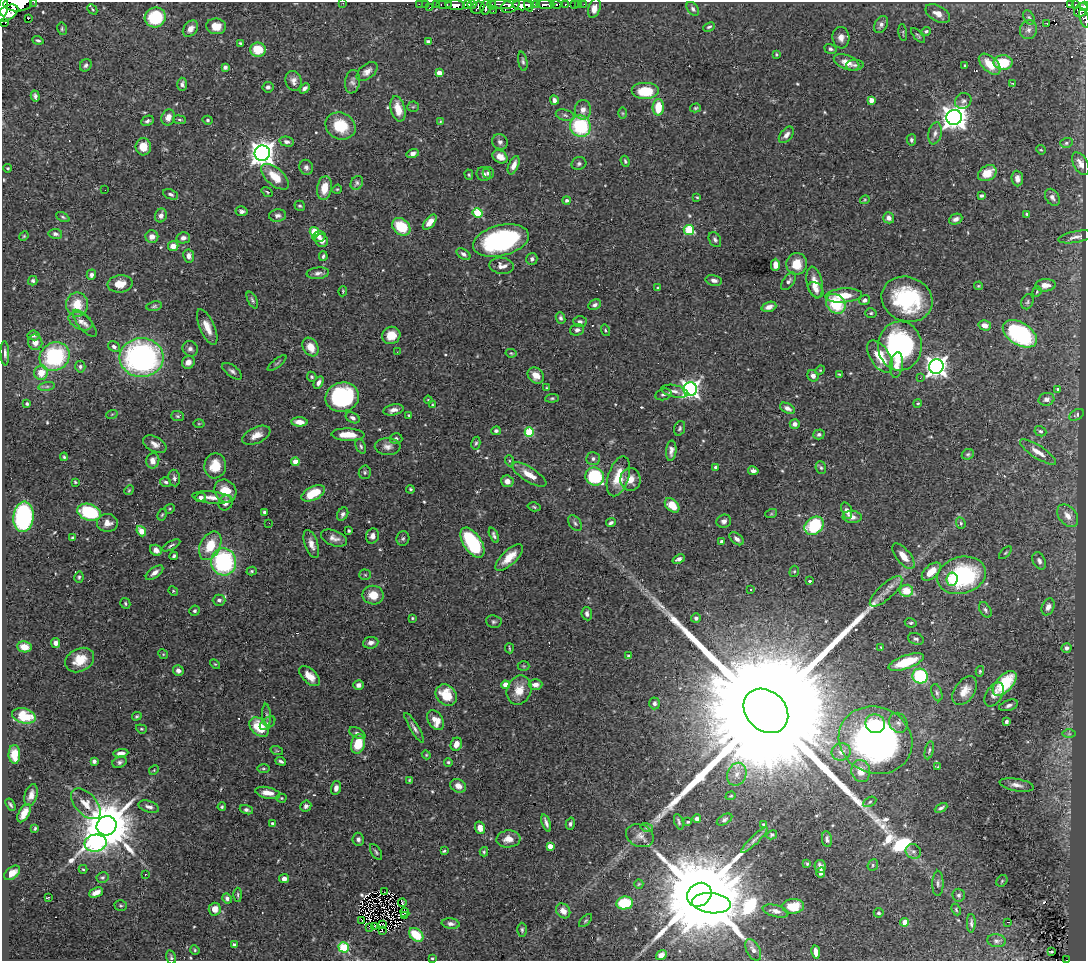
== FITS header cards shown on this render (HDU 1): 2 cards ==
NAXIS1  =                 1084
NAXIS2  =                  959

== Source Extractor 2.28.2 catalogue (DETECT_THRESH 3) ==
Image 1084 x 959 px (HDU 1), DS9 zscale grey, 1 PNG px = 1 image px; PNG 1088 x 963 px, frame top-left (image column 1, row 959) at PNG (2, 2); each listed source drawn as its Kron ellipse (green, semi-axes under 4 px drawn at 4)
Background 0.767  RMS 0.021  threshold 0.0621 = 3 sigma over >= 5 px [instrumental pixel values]
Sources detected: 572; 1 with non-positive FLUX_AUTO (blend fragments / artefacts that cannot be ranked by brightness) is neither listed nor drawn; of the other 571, the 500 brightest by FLUX_AUTO listed and drawn (71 fainter detections omitted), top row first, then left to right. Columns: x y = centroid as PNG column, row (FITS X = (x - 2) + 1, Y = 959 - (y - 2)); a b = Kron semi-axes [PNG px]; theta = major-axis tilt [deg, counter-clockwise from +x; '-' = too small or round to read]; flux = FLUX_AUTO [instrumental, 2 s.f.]
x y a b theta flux
34 2 2 2 - 9.9
343 3 2 2 - 46
18 4 14 7 2 1100
419 4 2 2 - 2
425 4 2 2 - 5.7
436 4 3 2 - 5.9
444 4 8 3 0 22
502 4 12 4 -6 87
536 4 4 3 - 130
575 4 3 3 - 19
579 4 2 2 - 2.7
584 4 2 2 - 1.9
455 5 10 5 -3 360
467 5 4 4 - 210
472 5 4 3 - 75
492 5 5 3 - 71
522 5 9 5 -1 630
529 5 6 3 -69 220
545 5 9 4 -3 320
556 5 5 4 - 94
565 5 3 3 - 34
1070 5 4 3 - 21
1075 5 4 3 - 38
510 6 10 6 24 350
1084 6 5 4 - 54
3 7 9 4 90 770
486 7 7 5 82 93
429 8 3 2 - 19
478 8 7 5 31 51
594 8 10 6 72 10
92 9 6 3 -46 1.4
693 9 8 5 -52 3.6
1081 10 8 6 50 94
493 11 2 2 - 4.7
7 13 12 7 31 1900
938 14 13 7 -30 12
155 17 10 10 - 72
1029 17 7 5 -61 2.7
1084 18 10 4 -74 8.5
28 19 3 2 - 1.6
5 23 3 2 - 12000
1047 23 3 2 - 4.4
881 24 9 6 61 5.5
216 26 10 8 -8 21
709 27 6 3 27 2.4
62 29 6 4 -78 2.3
190 29 9 6 50 8.6
1028 30 9 8 - 6.7
926 31 5 4 - 2.8
903 33 8 2 -81 1.5
918 36 9 4 -48 2.5
841 38 11 8 -86 9.5
38 40 5 4 - 2.7
428 42 4 3 - 5.2
240 43 4 3 - 1.8
830 49 6 4 -17 3.2
258 50 8 7 - 34
776 54 4 3 - 1.6
523 61 10 4 -79 3.1
846 62 13 7 -20 16
1003 63 9 7 -1 49
990 64 13 7 -43 26
86 65 6 5 - 3.7
855 65 9 5 3 3.8
965 66 3 2 - 1.5
225 67 4 4 - 3.6
367 71 12 7 40 9
439 73 4 4 - 18
294 81 10 8 -71 7.6
352 82 12 7 80 5.3
1013 83 3 2 - 1.7
182 84 7 5 -89 5
268 87 5 5 - 4.3
305 88 6 4 48 4.7
645 91 14 8 0 42
35 96 6 4 -75 3.9
554 100 5 4 - 5.5
871 100 4 4 - 19
963 101 8 7 - 4.4
413 107 6 5 - 2
658 107 8 5 87 35
695 108 5 4 - 1.9
398 109 13 7 -76 22
583 110 10 8 -89 8.2
622 113 6 4 -89 1.7
565 115 9 5 -15 4.2
168 117 8 6 71 10
954 117 8 7 - 1400
180 120 6 4 -7 2.2
208 120 5 4 - 2
147 121 6 5 - 3.8
440 122 3 3 - 1.4
340 126 15 13 -24 49
580 126 11 10 - 110
935 133 11 6 78 5.8
786 135 9 6 51 6.9
911 140 5 4 - 3.2
287 142 7 5 -12 4.5
500 142 8 7 - 4.9
1066 143 6 5 - 2.6
143 147 8 7 - 22
1041 150 5 4 - 1.5
262 153 8 7 - 1300
413 153 6 4 16 5.5
500 157 8 6 -30 13
625 161 5 3 - 2.2
579 164 7 6 - 3.5
1081 164 12 7 -60 11
514 165 10 5 67 9.6
306 167 8 6 -69 4.4
8 168 4 3 - 1.7
488 173 6 5 - 4.3
987 173 10 7 31 23
484 174 7 6 - 5
469 175 5 4 - 2
275 177 17 8 -42 30
1017 178 8 6 -87 7.8
357 183 7 6 - 3.4
324 188 12 7 81 25
337 189 5 4 - 1.5
105 190 2 2 - 15
267 192 6 3 -36 1.6
171 194 8 5 -23 3.5
981 196 4 3 - 3.2
697 197 3 3 - 1.5
1052 197 9 6 -56 5.9
567 200 4 4 - 3.6
865 200 5 3 - 1.4
300 206 5 4 - 2.2
242 211 6 5 - 4.1
478 213 5 4 - 85
1027 214 4 3 - 2.5
161 215 7 5 69 6.7
278 216 8 6 5 5.9
63 217 7 4 -26 2.3
889 218 5 5 - 6.4
956 219 7 5 23 6
430 222 9 5 48 15
401 227 10 7 -41 49
689 230 5 5 - 67
314 232 5 4 - 48
55 234 7 5 -10 4
24 236 5 4 - 1.6
319 236 6 5 - 5.9
152 237 6 6 - 10
1076 237 18 5 10 7
183 238 7 5 14 5.9
322 240 7 6 - 9.8
501 240 28 15 14 240
715 240 8 5 -61 3.7
173 246 5 5 - 13
463 254 7 5 -34 4.4
189 256 6 5 - 7.1
323 256 5 3 - 2.5
532 259 6 5 - 4.1
797 264 11 10 - 25
775 265 6 4 -90 13
502 266 12 8 -7 10
318 273 11 5 6 5.8
91 275 5 4 - 4.4
714 280 8 5 -13 5.8
33 281 5 4 - 3.2
789 281 10 5 52 4.8
815 282 16 7 -78 16
120 284 12 8 7 19
1045 285 10 6 4 10
978 286 4 3 - 1.7
658 288 3 3 - 2.2
816 290 9 6 -48 5.5
343 291 5 4 - 1.5
1037 292 5 4 - 1.6
844 295 18 7 5 29
907 299 26 22 -23 140
252 300 9 4 -63 3
864 300 5 4 - 4.6
1027 302 8 6 66 2.9
77 304 12 11 - 29
836 304 11 9 -49 65
595 305 7 5 28 4.5
154 306 8 5 9 2.8
769 307 7 5 19 8.3
871 313 5 4 - 2.1
561 318 6 4 -66 3.3
80 321 13 8 -27 8.6
580 322 7 5 -5 4.9
85 323 17 6 -50 8.2
985 325 6 5 - 10
207 327 19 7 -66 18
577 330 7 5 18 5.5
605 330 6 4 -73 1.9
1020 334 19 11 -31 190
33 335 6 5 - 3.2
391 335 9 8 - 21
35 342 8 7 - 10
900 346 24 22 89 250
114 347 6 5 - 4.5
311 347 10 7 -58 18
190 349 8 7 - 5.3
397 352 3 2 - 1.8
5 353 12 4 -88 4.6
511 353 5 4 - 1.6
55 357 15 14 - 140
880 357 18 9 -57 36
142 358 22 19 0 400
188 362 6 6 - 11
277 363 11 4 38 2.3
896 365 13 6 82 13
80 367 6 5 - 3
936 367 7 7 - 920
820 370 5 4 - 1.7
232 371 11 5 -38 4.9
41 373 7 6 - 23
839 374 4 3 - 1.7
536 375 9 7 -42 13
813 376 6 5 - 9.3
312 377 5 4 - 2.5
920 378 3 3 - 2
319 383 7 4 61 5.9
47 387 8 4 9 3.7
546 388 3 3 - 1.5
690 389 7 6 - 570
1058 389 4 3 - 3.7
675 391 14 6 -12 7
663 394 8 5 14 4.3
342 397 17 14 13 170
552 398 7 4 5 2.1
1046 399 8 6 15 4.9
428 400 4 3 - 1.5
918 403 4 4 - 1.8
27 404 3 3 - 2.2
432 405 3 2 - 1.5
787 408 8 5 -27 5.7
393 410 10 5 11 7.8
112 414 6 3 19 1.4
409 415 4 3 - 2
1077 415 8 5 29 2.8
178 416 6 5 - 2.4
353 418 7 5 -27 4.9
299 422 8 4 -4 13
199 424 5 3 - 1.5
795 424 5 5 - 6.8
680 428 7 5 70 3
496 431 5 4 - 3
1040 431 6 5 - 2.8
529 432 5 4 - 75
819 434 6 5 - 3.7
256 435 15 8 24 13
348 435 16 6 -2 24
396 438 6 5 - 2.7
476 443 6 4 78 2.4
155 444 12 7 -28 8.8
361 446 8 4 -65 3.2
388 447 13 8 -2 8.4
671 451 10 5 85 6.8
1038 452 21 6 -33 13
968 454 6 5 - 2.5
64 457 4 3 - 1.9
593 459 7 6 - 4
153 461 7 6 - 11
510 461 5 3 - 1.9
295 462 4 4 - 29
215 466 12 11 - 28
716 467 4 3 - 7
821 468 6 5 - 2.6
753 471 5 4 - 5.5
365 472 7 6 - 2.5
529 474 20 7 -32 19
595 476 9 9 - 88
618 476 21 10 72 35
174 478 8 5 -82 4.3
630 479 11 10 - 16
507 481 6 5 - 9.5
75 482 3 3 - 1.6
166 482 5 4 - 3.1
410 489 4 4 - 1.9
129 490 5 4 - 1.7
225 491 12 10 -52 26
313 493 13 6 26 38
201 497 5 4 - 5.2
212 497 20 6 -6 13
226 503 8 7 - 7.9
672 505 8 6 -45 23
534 507 6 4 -15 2
170 509 5 4 - 1.7
847 511 9 5 -73 8.5
89 512 12 8 -17 110
264 512 4 3 - 2.9
343 514 7 5 60 4.5
771 514 6 4 18 1.7
162 515 6 4 62 1.9
1068 516 13 8 -52 14
23 517 15 10 83 240
852 517 9 6 -4 9.5
724 521 7 6 - 5.3
107 523 10 9 - 12
269 523 3 2 - 1.5
575 523 9 5 -53 3.8
611 523 5 3 - 3.3
961 523 6 4 -70 2.3
814 526 10 8 38 90
141 531 5 4 - 26
349 531 3 3 - 2.2
494 535 8 4 -67 3.8
372 536 7 6 - 7.4
73 538 4 3 - 2.9
334 538 14 7 -20 9.2
403 539 7 6 - 2.9
737 539 8 5 -39 5.7
722 542 4 3 - 5.7
472 543 17 9 -56 120
311 544 14 6 -70 11
171 545 10 3 28 3.2
210 546 15 10 63 37
156 550 6 5 - 7
1005 553 8 3 45 1.8
174 556 4 3 - 2.6
903 556 15 7 -51 15
509 557 17 7 44 23
679 559 6 4 23 4.2
1039 561 9 6 -64 5.2
224 562 13 12 - 170
252 571 5 4 - 2
794 571 6 4 67 2.2
931 572 11 6 42 21
154 573 10 5 36 7.3
365 575 5 5 - 2.3
961 575 25 18 15 170
79 577 6 4 78 2.5
952 579 7 5 82 13
810 581 4 3 - 2.3
751 589 3 3 - 1.5
173 591 5 4 - 1.6
886 591 21 7 43 12
906 591 7 6 - 25
373 595 10 9 - 22
219 600 6 5 - 4.3
125 603 5 5 - 2.3
1048 607 9 6 67 8
985 610 8 5 -57 3.5
195 611 5 4 - 2.5
587 614 7 5 -81 5.1
412 618 4 3 - 1.6
696 618 5 4 - 3.1
494 622 8 6 -8 3.1
911 623 6 4 -9 2.3
916 639 8 5 -20 3.8
56 643 5 4 - 5.8
371 643 7 5 8 6
24 647 7 5 -9 14
881 647 3 3 - 1.4
509 648 5 2 - 1.6
1067 648 5 5 - 4.4
163 654 5 4 - 1.5
628 656 4 3 - 1.9
80 660 15 11 27 30
906 662 18 6 19 51
215 664 5 3 - 1.5
524 666 6 5 - 1.7
178 670 5 5 - 5.9
980 671 5 4 - 2
310 676 13 7 -43 14
920 676 8 7 - 140
1005 683 15 8 47 62
358 685 5 4 - 6.2
505 685 4 4 - 19
535 685 7 5 4 8
519 690 15 12 69 22
965 691 16 10 55 17
937 693 9 5 -71 3.4
446 695 12 9 -44 37
994 695 13 8 59 8.9
654 703 6 5 - 3.8
1009 705 10 5 18 4.9
766 711 24 19 -44 200000
267 715 11 4 -87 2.9
24 716 12 7 -14 42
137 716 5 3 - 1.9
436 720 11 7 -58 21
1006 722 4 3 - 3.8
267 723 9 5 38 3.3
898 723 10 8 -60 6.9
875 724 10 9 - 34
259 727 11 7 -44 42
414 728 17 4 -59 5.6
141 729 5 4 - 1.8
357 733 9 5 -28 4.3
1069 734 7 4 0 2.6
875 740 37 33 -22 580
358 744 10 7 75 34
456 744 7 5 68 13
929 750 9 4 76 2.6
277 751 6 4 -18 1.8
841 752 10 8 14 9.5
121 753 7 4 7 8.5
14 754 9 6 -88 27
426 755 4 4 - 1.4
94 761 4 4 - 3.7
281 761 5 3 - 3.1
120 762 7 5 26 3.8
448 762 4 4 - 2.2
938 767 4 2 - 1.5
263 768 6 3 0 1.9
154 770 5 4 - 1.7
861 771 11 9 -76 22
737 774 12 9 67 11
409 780 4 3 - 1.9
1017 785 17 6 -10 9.1
458 786 8 6 -26 11
336 788 7 5 73 6.3
268 793 13 5 -12 14
31 795 11 6 74 9
731 796 5 4 - 1.5
281 798 5 4 - 1.7
870 802 7 4 29 2.3
86 804 18 10 -47 15
10 805 7 3 -59 2.6
306 806 5 5 - 4.6
149 807 10 5 -17 6.5
222 807 4 3 - 2.2
941 808 7 3 26 3
246 810 7 4 -18 3.7
24 813 10 5 60 15
697 819 4 4 - 4.8
724 820 8 5 30 3.1
679 822 8 3 -69 2.3
688 822 3 3 - 1.8
273 823 3 3 - 3.1
546 823 9 3 -70 5
570 824 6 4 74 3.8
763 824 4 3 - 2.3
106 826 10 9 - 9700
35 828 4 3 - 2.1
480 828 6 5 - 13
647 828 6 4 -17 2.2
772 835 5 4 - 2.4
640 836 14 11 -24 10
358 839 6 5 - 4.6
508 839 12 8 5 16
827 839 8 5 -81 4.3
754 840 18 4 44 6
95 843 11 8 9 290
550 846 4 4 - 14
444 851 3 3 - 1.7
913 851 8 7 - 5
376 852 9 5 -59 2.7
484 852 4 4 - 2.1
807 864 3 3 - 1.8
873 865 6 5 - 2.4
820 866 7 5 -79 6.1
83 869 4 3 - 1.7
12 873 9 5 39 10
821 873 5 4 - 4.6
145 874 3 2 - 2.5
102 877 6 5 - 2.6
284 879 5 4 - 8.5
1002 881 6 5 - 2.3
938 883 12 5 90 4.6
639 884 5 4 - 1.6
96 892 7 4 23 11
385 892 2 2 - 2
238 895 7 3 -89 2.3
699 895 13 11 40 38000
959 895 6 6 - 3.7
49 897 3 2 - 21
227 899 5 4 - 4.6
402 903 4 3 - 2.9
625 903 8 6 8 69
711 903 19 10 -6 7900
121 905 6 5 - 2.1
793 906 11 7 3 34
215 909 6 6 - 13
956 910 6 4 -65 1.9
563 911 8 6 -50 12
776 911 13 6 -14 8.5
405 912 5 3 - 3.1
879 913 5 4 - 2.2
404 916 3 2 - 3.7
361 920 4 2 - 2
585 921 8 3 45 2.1
905 922 4 4 - 35
1008 922 3 2 - 4.5
971 923 9 3 90 3.6
383 924 2 2 - 2.7
451 924 9 5 -7 5
375 926 2 2 - 2.1
370 927 2 2 - 960
382 930 3 2 - 320
522 930 7 4 -90 2.6
416 935 8 5 -41 41
996 941 9 6 -6 4.4
234 945 4 3 - 5.8
344 947 5 5 - 93
195 950 5 4 - 1.8
753 950 12 6 -62 7.4
816 952 7 4 -81 10
1052 952 3 3 - 2.8
661 955 5 4 - 9.2
171 957 7 5 -74 2.6
432 958 3 3 - 1.7
1067 960 3 2 - 4
At the frame edge (FLAGS 8, measured only in part): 8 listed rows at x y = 34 2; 343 3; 18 4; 1084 6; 3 7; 7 13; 1084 18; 1067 960
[71 fainter detections neither listed nor drawn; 1 non-positive-flux detection neither listed nor drawn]